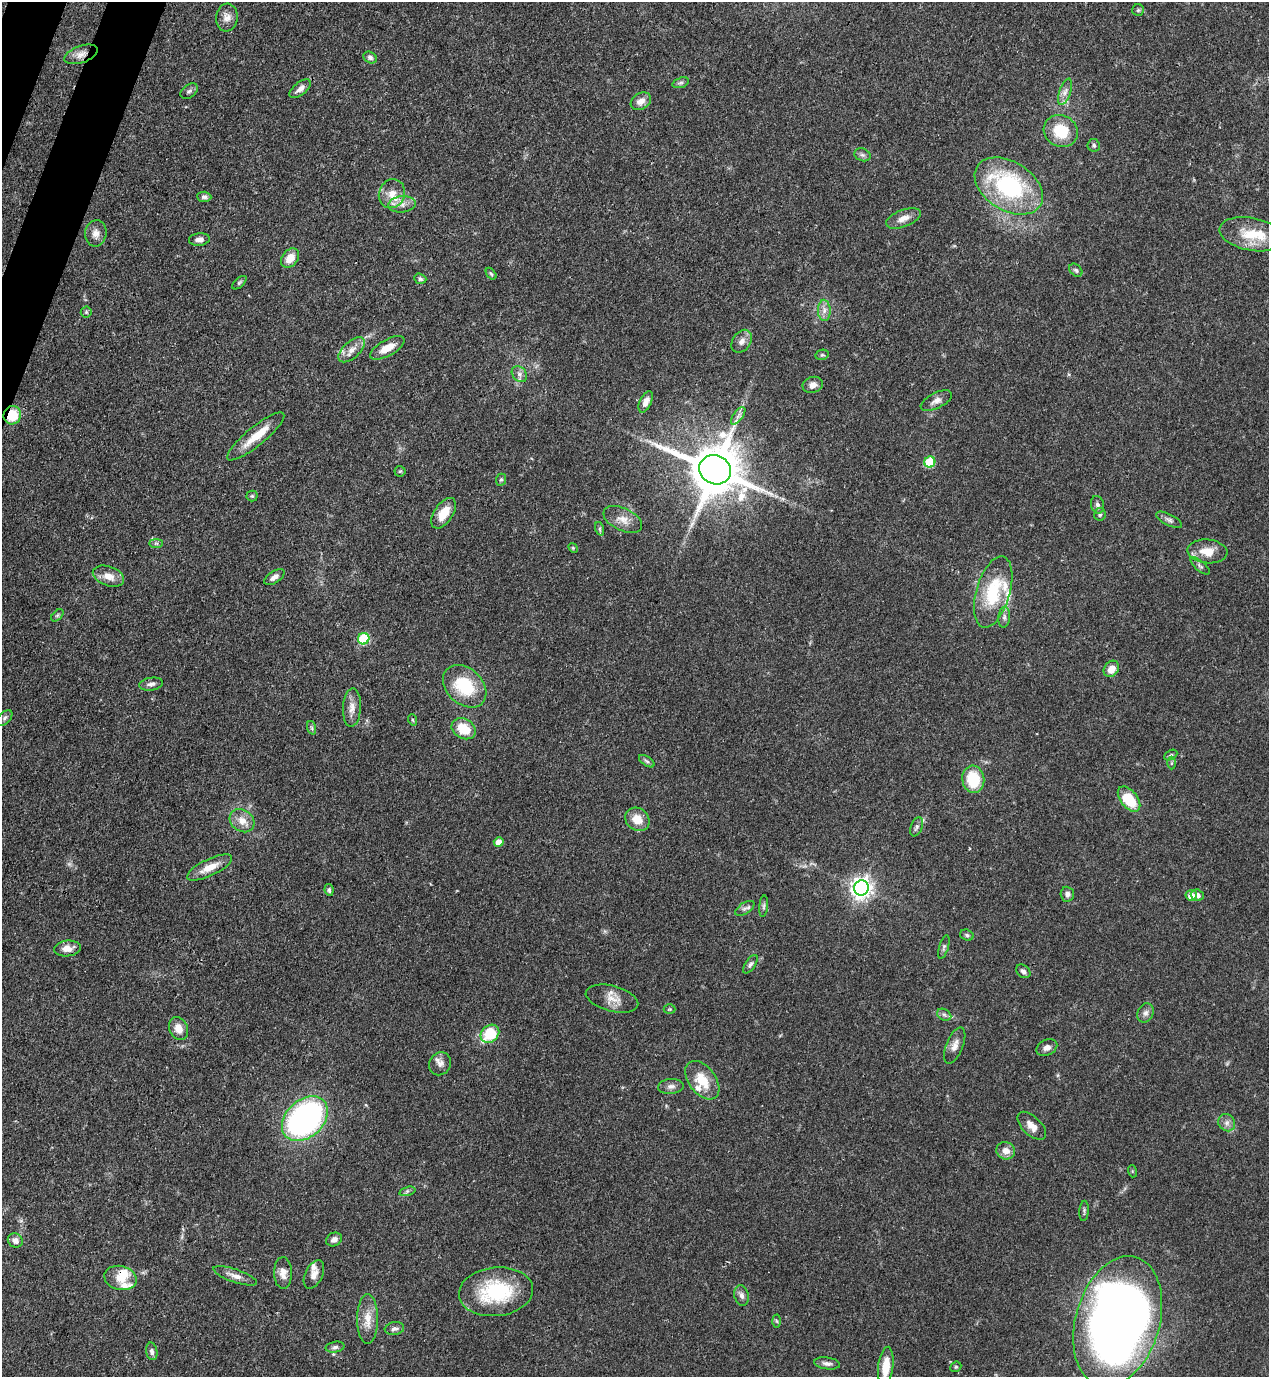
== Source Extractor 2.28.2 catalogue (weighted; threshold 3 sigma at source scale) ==
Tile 11 of 4 x 4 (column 3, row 3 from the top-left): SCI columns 2758-4024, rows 1416-2790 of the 5643 x 5583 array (HDU 1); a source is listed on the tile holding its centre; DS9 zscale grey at full resolution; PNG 1271 x 1379 px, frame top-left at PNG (2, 2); each listed source drawn as its Kron ellipse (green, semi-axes under 4 px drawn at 4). Shown black and unused: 2% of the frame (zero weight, under 3 of 4 exposures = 7% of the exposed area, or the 3 px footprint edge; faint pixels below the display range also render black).
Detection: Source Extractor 2.28.2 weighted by HDU 2 'WHT'; one run over the whole footprint, this tile lists its part. Background 0.07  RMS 0.0036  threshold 0.016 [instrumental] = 3 sigma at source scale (4.5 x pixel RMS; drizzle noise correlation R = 1.50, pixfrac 1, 0.05/0.05 arcsec/px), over >= 5 px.
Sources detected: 137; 13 inside a brighter listed object's ellipse — not listed separately; the other 124 listed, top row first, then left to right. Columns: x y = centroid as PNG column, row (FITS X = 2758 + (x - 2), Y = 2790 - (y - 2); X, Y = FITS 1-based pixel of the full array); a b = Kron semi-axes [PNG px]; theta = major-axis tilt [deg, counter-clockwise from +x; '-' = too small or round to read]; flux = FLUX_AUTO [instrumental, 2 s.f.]
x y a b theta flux
1138 10 6 6 - 0.68
227 18 14 11 83 2.7
81 54 17 8 19 3.2
370 57 7 5 -33 1
681 83 8 5 18 0.84
300 89 12 6 38 2
189 91 9 6 36 1
1065 92 14 6 71 2
641 101 11 8 32 2.8
1061 131 17 15 -31 11
1094 145 6 6 - 0.77
862 155 8 6 -20 0.97
1009 186 37 24 -32 46
392 194 15 13 68 4.4
204 197 7 5 -3 0.93
402 204 14 8 6 2.5
903 218 18 8 21 3
96 233 13 10 81 2.7
1251 234 32 16 -11 11
199 239 10 6 5 2
290 258 10 8 51 4.6
1076 270 7 5 -44 0.76
491 274 7 4 -53 0.58
420 279 6 5 - 0.78
239 283 8 4 41 0.68
824 310 10 6 -88 1.8
86 312 5 5 - 0.57
742 341 12 9 54 2.3
387 348 19 8 29 4.9
352 350 16 8 42 3
822 355 7 5 11 0.56
519 374 9 6 -49 1.4
813 385 10 8 13 2.2
936 401 17 7 26 2.2
646 402 11 6 65 2.5
12 415 9 8 - 8.9
738 416 10 5 55 1.3
256 436 36 9 39 8
930 462 5 5 - 18
715 470 16 14 -26 2000
400 471 5 5 - 0.47
501 480 6 5 - 0.58
252 496 5 5 - 0.48
1097 505 9 6 -79 1.1
444 513 17 9 56 6.5
1100 514 6 5 - 0.72
623 520 21 11 -25 3.9
1169 520 14 5 -27 1.2
600 529 7 4 -71 0.63
156 543 7 4 0 0.66
573 548 5 4 - 0.4
1207 551 20 12 -4 5.8
1200 566 12 5 -41 0.92
108 576 16 9 -20 4
274 577 11 6 33 1.7
993 592 37 17 74 19
57 615 7 4 45 0.6
1004 617 10 6 86 1.3
364 639 6 5 - 24
1111 669 9 7 54 4
151 684 12 6 9 1.5
465 686 24 18 -43 17
352 707 19 9 87 3.1
5 718 9 5 48 1
413 720 6 3 -70 0.45
312 728 7 4 -71 0.67
464 729 13 10 -30 8
1171 755 7 4 28 0.65
647 761 9 4 -33 0.77
1171 763 6 4 89 0.56
973 779 14 11 -82 13
1129 799 14 8 -52 12
637 819 13 11 -38 5.4
242 821 13 10 -37 3.9
917 827 10 5 69 1
499 842 5 4 - 4
210 867 25 8 25 5.1
861 888 8 7 - 230
329 890 6 4 -81 0.79
1067 894 7 6 - 1.4
1191 895 5 5 - 3.1
1197 895 6 5 - 1.8
764 906 10 4 85 0.85
745 908 11 5 33 1.1
967 935 7 5 -19 0.74
944 947 12 4 74 0.88
67 948 13 8 6 3
750 964 10 5 56 0.99
1023 971 8 6 -39 1.2
612 999 27 12 -15 4.6
669 1009 6 5 - 0.44
1145 1013 10 7 65 1.5
944 1015 7 5 -30 0.89
179 1028 12 9 -66 3.3
490 1034 10 8 41 16
955 1046 19 8 68 2.7
1047 1047 11 7 26 1.7
440 1064 12 10 58 2.2
702 1080 22 13 -53 9
671 1086 13 7 4 1.8
305 1119 26 18 43 100
1227 1123 9 8 - 1.7
1032 1126 18 9 -44 3.2
1006 1151 9 8 - 3.1
1132 1171 6 4 -73 0.42
407 1191 8 4 15 0.84
1084 1211 10 4 85 0.71
334 1239 8 6 29 1.7
15 1240 8 7 - 2
283 1273 16 9 -89 2.9
314 1274 15 8 64 2.6
235 1276 23 6 -19 2.7
120 1278 16 12 -14 5.4
496 1292 37 24 6 27
742 1296 10 7 -77 1.5
368 1319 25 10 90 5.1
777 1321 6 4 -87 0.52
1118 1321 67 42 74 370
394 1329 10 6 8 1.3
335 1347 9 5 11 1.1
152 1351 9 5 -79 1.2
827 1363 13 6 -7 1.5
886 1366 20 7 83 7.4
956 1367 6 5 - 0.51
Overlapping masked pixels (flux is a lower limit): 3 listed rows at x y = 81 54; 12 415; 1118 1321
Isophote crosses this tile's border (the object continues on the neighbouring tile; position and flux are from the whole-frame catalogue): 1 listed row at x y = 886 1366